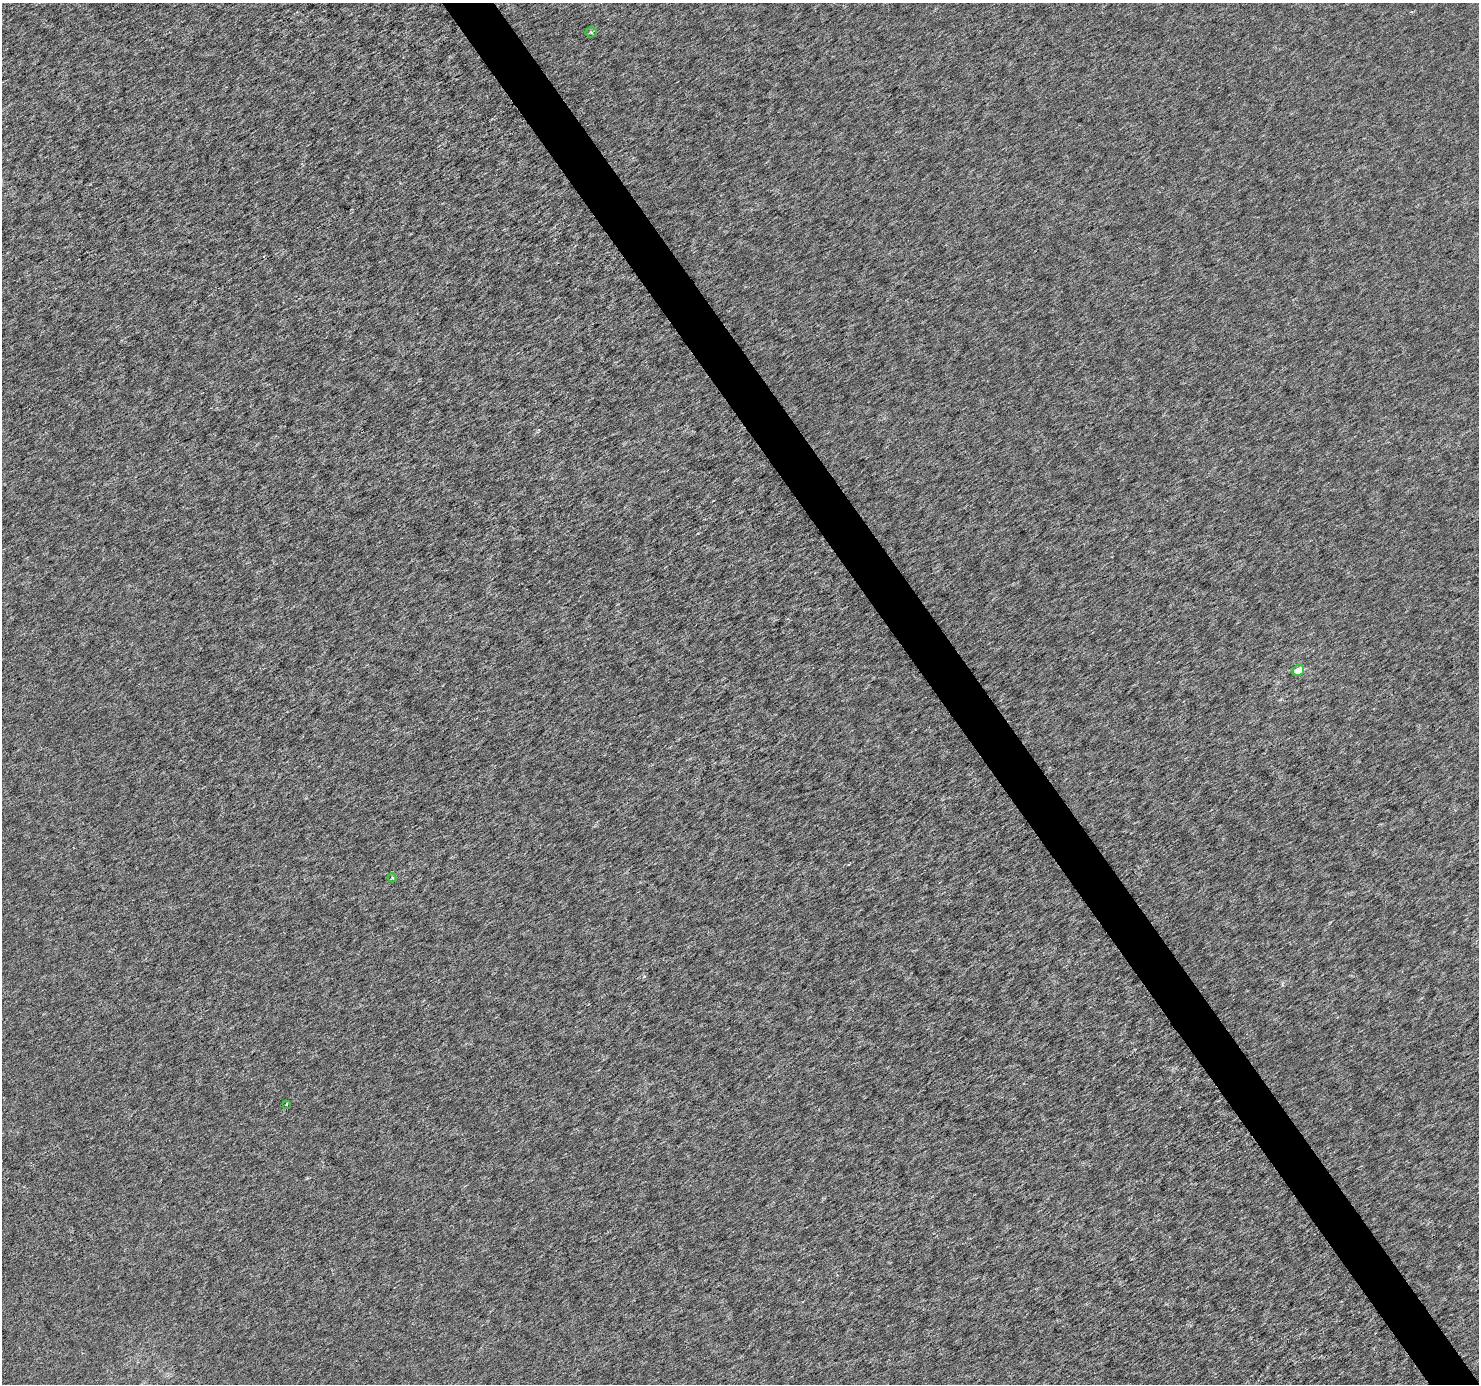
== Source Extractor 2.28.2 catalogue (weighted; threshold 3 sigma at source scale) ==
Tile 6 of 4 x 4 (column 2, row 2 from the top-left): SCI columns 1483-2959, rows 2946-4327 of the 5914 x 5830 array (HDU 1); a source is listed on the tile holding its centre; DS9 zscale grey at full resolution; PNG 1481 x 1386 px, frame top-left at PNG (2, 3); each listed source drawn as its Kron ellipse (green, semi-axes under 4 px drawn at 4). Shown black and unused: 3% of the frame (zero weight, under 3 of 6 exposures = <1% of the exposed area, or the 3 px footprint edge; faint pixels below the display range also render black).
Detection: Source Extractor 2.28.2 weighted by HDU 2 'WHT'; one run over the whole footprint, this tile lists its part. Background -1.50e-05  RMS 0.0016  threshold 0.00669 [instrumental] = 3 sigma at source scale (4.09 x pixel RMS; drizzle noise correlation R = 1.36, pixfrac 0.8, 0.0396/0.0396 arcsec/px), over >= 5 px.
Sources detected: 4; all 4 listed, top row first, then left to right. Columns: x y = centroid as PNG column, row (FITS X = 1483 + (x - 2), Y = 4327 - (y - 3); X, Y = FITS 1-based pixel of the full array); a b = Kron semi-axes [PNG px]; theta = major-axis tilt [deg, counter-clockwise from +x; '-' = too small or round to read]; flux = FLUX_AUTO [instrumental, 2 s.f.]
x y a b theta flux
591 32 5 5 - 0.21
1298 671 6 5 - 1.6
392 878 4 3 - 0.23
286 1104 3 2 - 0.17